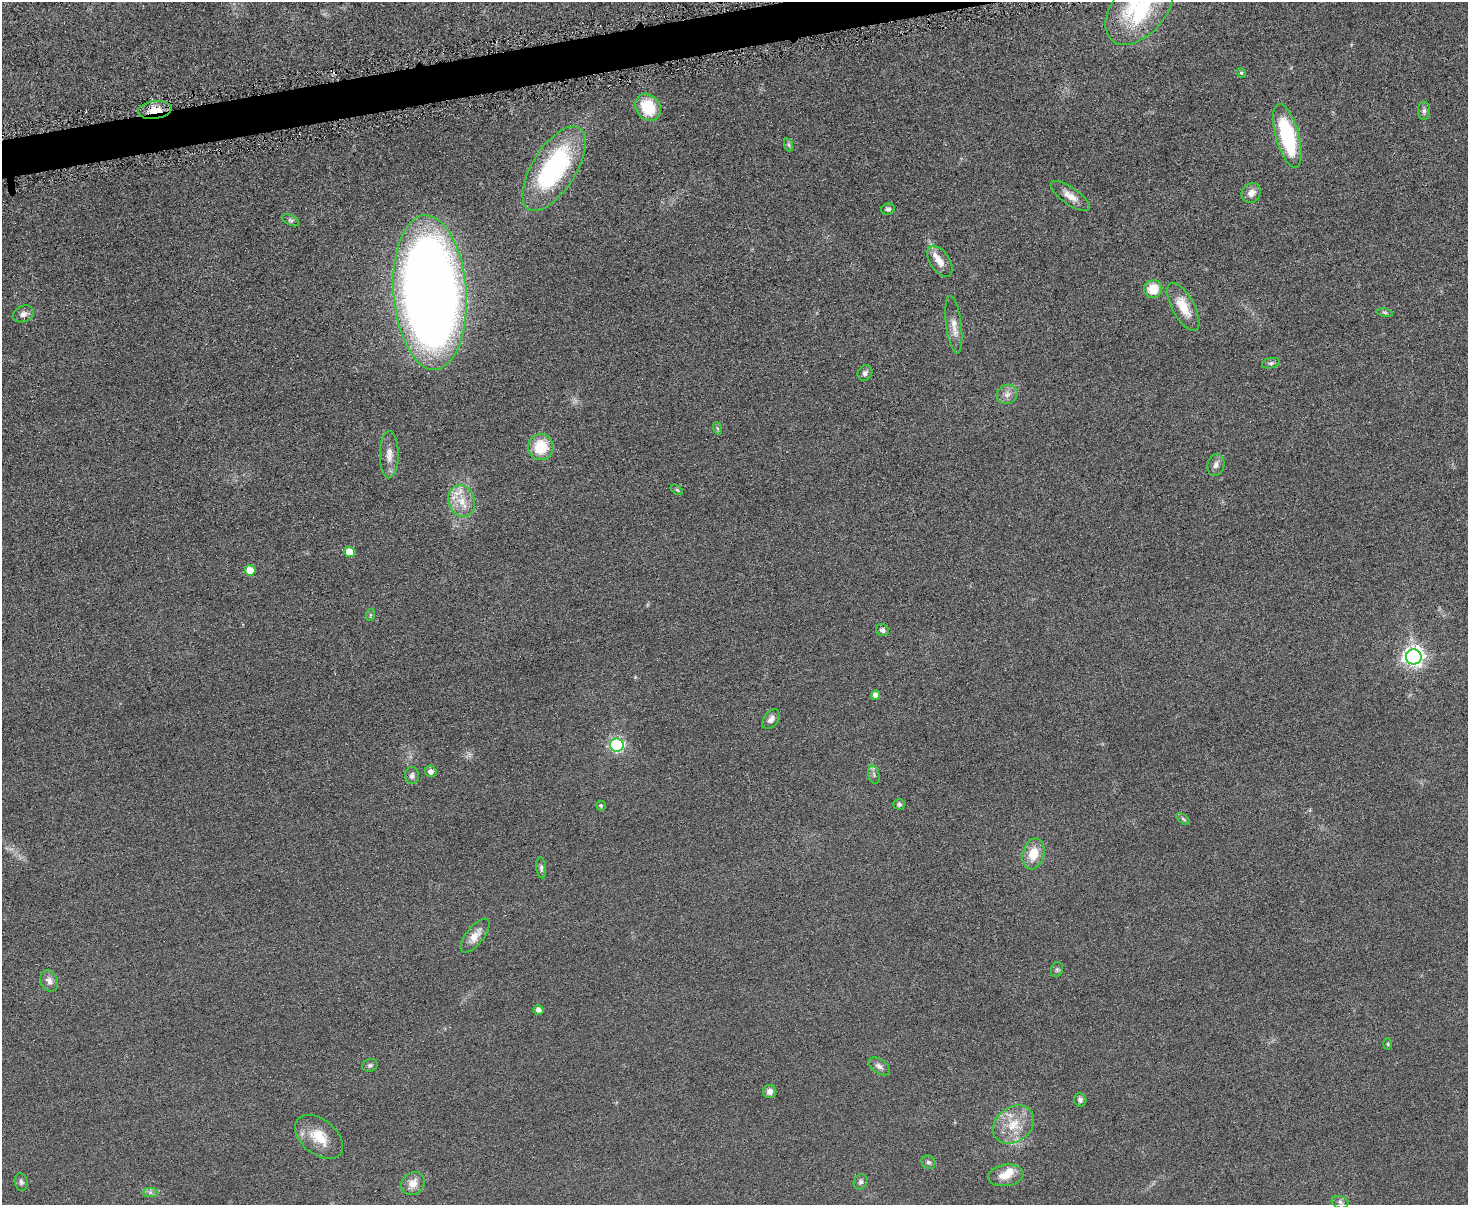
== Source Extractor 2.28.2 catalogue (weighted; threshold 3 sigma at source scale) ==
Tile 8 of 3 x 4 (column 2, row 3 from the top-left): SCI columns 1611-3076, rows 1207-2409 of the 4798 x 4820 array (HDU 1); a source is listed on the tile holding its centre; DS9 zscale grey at full resolution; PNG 1470 x 1207 px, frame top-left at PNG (2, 2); each listed source drawn as its Kron ellipse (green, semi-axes under 4 px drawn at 4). Shown black and unused: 2% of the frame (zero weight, under 4 of 8 exposures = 1% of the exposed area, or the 3 px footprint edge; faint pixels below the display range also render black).
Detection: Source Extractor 2.28.2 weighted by HDU 2 'WHT'; one run over the whole footprint, this tile lists its part. Background 0.0578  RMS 0.0079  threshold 0.0323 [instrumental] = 3 sigma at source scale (4.09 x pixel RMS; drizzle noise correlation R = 1.36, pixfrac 0.8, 0.05/0.05 arcsec/px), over >= 5 px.
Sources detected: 64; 2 inside a brighter listed object's ellipse — not listed separately; the other 62 listed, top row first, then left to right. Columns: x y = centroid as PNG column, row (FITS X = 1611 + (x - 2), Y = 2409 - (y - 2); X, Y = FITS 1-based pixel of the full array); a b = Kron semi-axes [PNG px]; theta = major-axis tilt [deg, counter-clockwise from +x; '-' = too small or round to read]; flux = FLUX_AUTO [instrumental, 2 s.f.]
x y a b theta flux
1140 8 43 26 50 84
1241 73 5 4 - 1
648 107 14 11 -55 30
155 110 17 9 7 12
1424 111 9 6 90 2.1
1287 136 33 11 -74 63
789 145 6 4 -71 1.3
554 169 48 22 58 110
1251 193 10 9 - 5.4
1070 196 23 8 -35 7.4
888 209 7 5 21 2
290 220 9 5 -26 1.7
940 261 17 9 -56 7.6
1153 289 9 9 - 16
430 293 77 36 -86 1000
1183 307 27 11 -61 16
1385 312 8 4 -10 1.3
23 314 11 8 23 3.7
954 325 29 7 -82 7.7
1271 363 9 5 13 1.7
865 373 8 7 - 2.3
1007 394 11 9 26 4.4
717 428 6 4 -71 1
541 447 13 12 - 23
389 455 23 9 90 8
1216 465 11 8 75 3.4
677 490 7 3 -36 0.9
462 501 16 13 -73 13
350 552 5 5 - 16
250 570 5 5 - 17
370 615 6 4 72 0.88
882 630 7 6 - 2.5
1414 657 8 7 - 370
875 695 5 4 - 3.5
771 719 11 7 54 3.8
617 745 7 6 - 130
431 771 6 5 - 3.8
874 775 9 5 -72 2
412 776 8 7 - 2.7
899 804 6 5 - 1.8
601 805 5 5 - 1.3
1183 819 8 4 -37 1.2
1033 854 16 10 75 14
541 868 10 5 -85 2
475 936 20 8 52 7.3
1057 970 8 5 70 1.4
49 981 11 8 -66 4.3
538 1010 5 4 - 3
1388 1044 6 4 -89 0.82
370 1065 8 6 22 1.7
879 1066 12 7 -35 3.3
770 1091 6 6 - 3.7
1080 1100 6 6 - 2
1013 1125 22 17 37 19
319 1137 27 17 -39 19
928 1162 7 6 - 1.8
1006 1175 18 11 8 10
21 1182 9 6 -81 1.9
861 1182 8 6 60 2
413 1183 13 10 41 7.4
150 1192 7 4 0 1.8
1340 1202 8 6 -17 2.1
Overlapping masked pixels (flux is a lower limit): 1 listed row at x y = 155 110
Isophote crosses this tile's border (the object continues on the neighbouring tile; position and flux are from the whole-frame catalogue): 1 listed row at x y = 1140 8